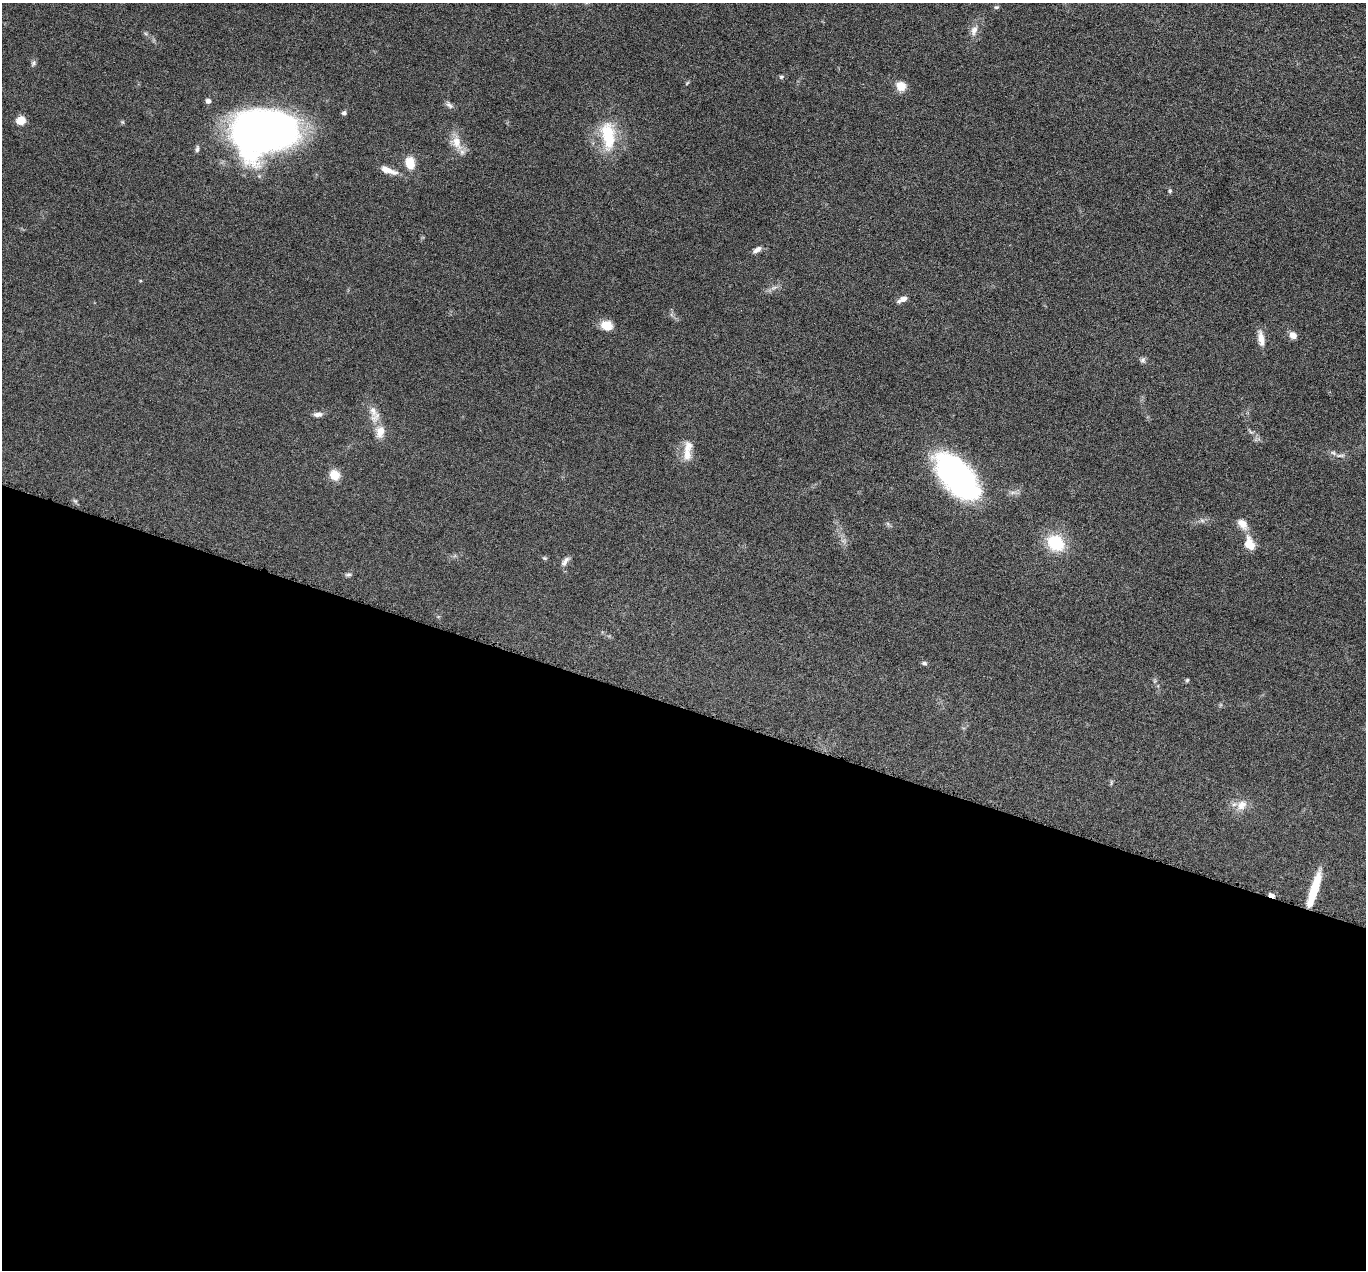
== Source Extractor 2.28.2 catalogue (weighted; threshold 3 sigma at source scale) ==
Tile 14 of 4 x 4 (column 2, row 4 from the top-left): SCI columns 1370-2733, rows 271-1538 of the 5469 x 5483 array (HDU 1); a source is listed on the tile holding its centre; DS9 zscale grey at full resolution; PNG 1368 x 1272 px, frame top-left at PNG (2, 3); no overlay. Shown black and unused: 44% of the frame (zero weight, under 4 of 8 exposures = <1% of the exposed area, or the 3 px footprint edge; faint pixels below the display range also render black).
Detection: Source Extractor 2.28.2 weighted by HDU 2 'WHT'; one run over the whole footprint, this tile lists its part. Background 0.0374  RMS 0.004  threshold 0.0162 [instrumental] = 3 sigma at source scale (4.09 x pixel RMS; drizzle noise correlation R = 1.36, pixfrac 0.8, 0.05/0.05 arcsec/px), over >= 5 px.
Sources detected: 43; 1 too faint to see at this stretch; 1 cosmic-ray / hot-pixel residue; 1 long thin detection or spike segment (spike, bleed or trail) — not listed; the other 40 listed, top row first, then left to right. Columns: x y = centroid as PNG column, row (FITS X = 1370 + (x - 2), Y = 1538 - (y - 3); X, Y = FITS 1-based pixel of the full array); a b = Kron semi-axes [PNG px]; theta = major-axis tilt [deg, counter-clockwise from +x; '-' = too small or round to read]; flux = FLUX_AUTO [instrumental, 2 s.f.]
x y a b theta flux
996 7 7 5 18 0.58
974 30 14 9 72 2.5
33 63 8 6 62 0.85
781 77 6 5 - 0.67
687 83 7 4 45 0.42
901 86 10 8 -48 5.3
208 101 6 5 - 1.5
449 105 11 6 -41 1.2
344 113 6 5 - 0.83
21 120 8 8 - 4.7
263 132 53 36 6 230
608 135 39 18 -84 16
457 142 21 12 -70 5.5
197 149 10 5 82 0.9
410 163 12 9 -79 6.2
1170 191 6 5 - 0.49
757 250 13 6 31 1.6
774 288 10 3 21 1
903 299 13 6 24 1.9
606 325 12 9 -16 5.7
1293 335 9 8 - 2.4
1261 338 21 8 -79 3.3
1143 360 9 6 46 0.87
373 411 17 9 -71 3.5
318 414 11 6 5 1.6
380 432 17 12 77 4
688 450 30 10 84 5.2
1340 455 13 4 3 1.2
334 475 11 10 - 5
957 476 53 27 -48 85
1242 524 16 10 -49 3.5
1055 543 18 15 -33 15
1250 544 15 10 -70 5.7
545 558 6 5 - 0.5
565 561 15 6 55 1.6
348 575 10 4 5 0.68
924 663 7 5 -10 0.81
1187 680 6 4 46 0.46
1242 805 16 12 44 4.1
1314 889 40 8 73 12